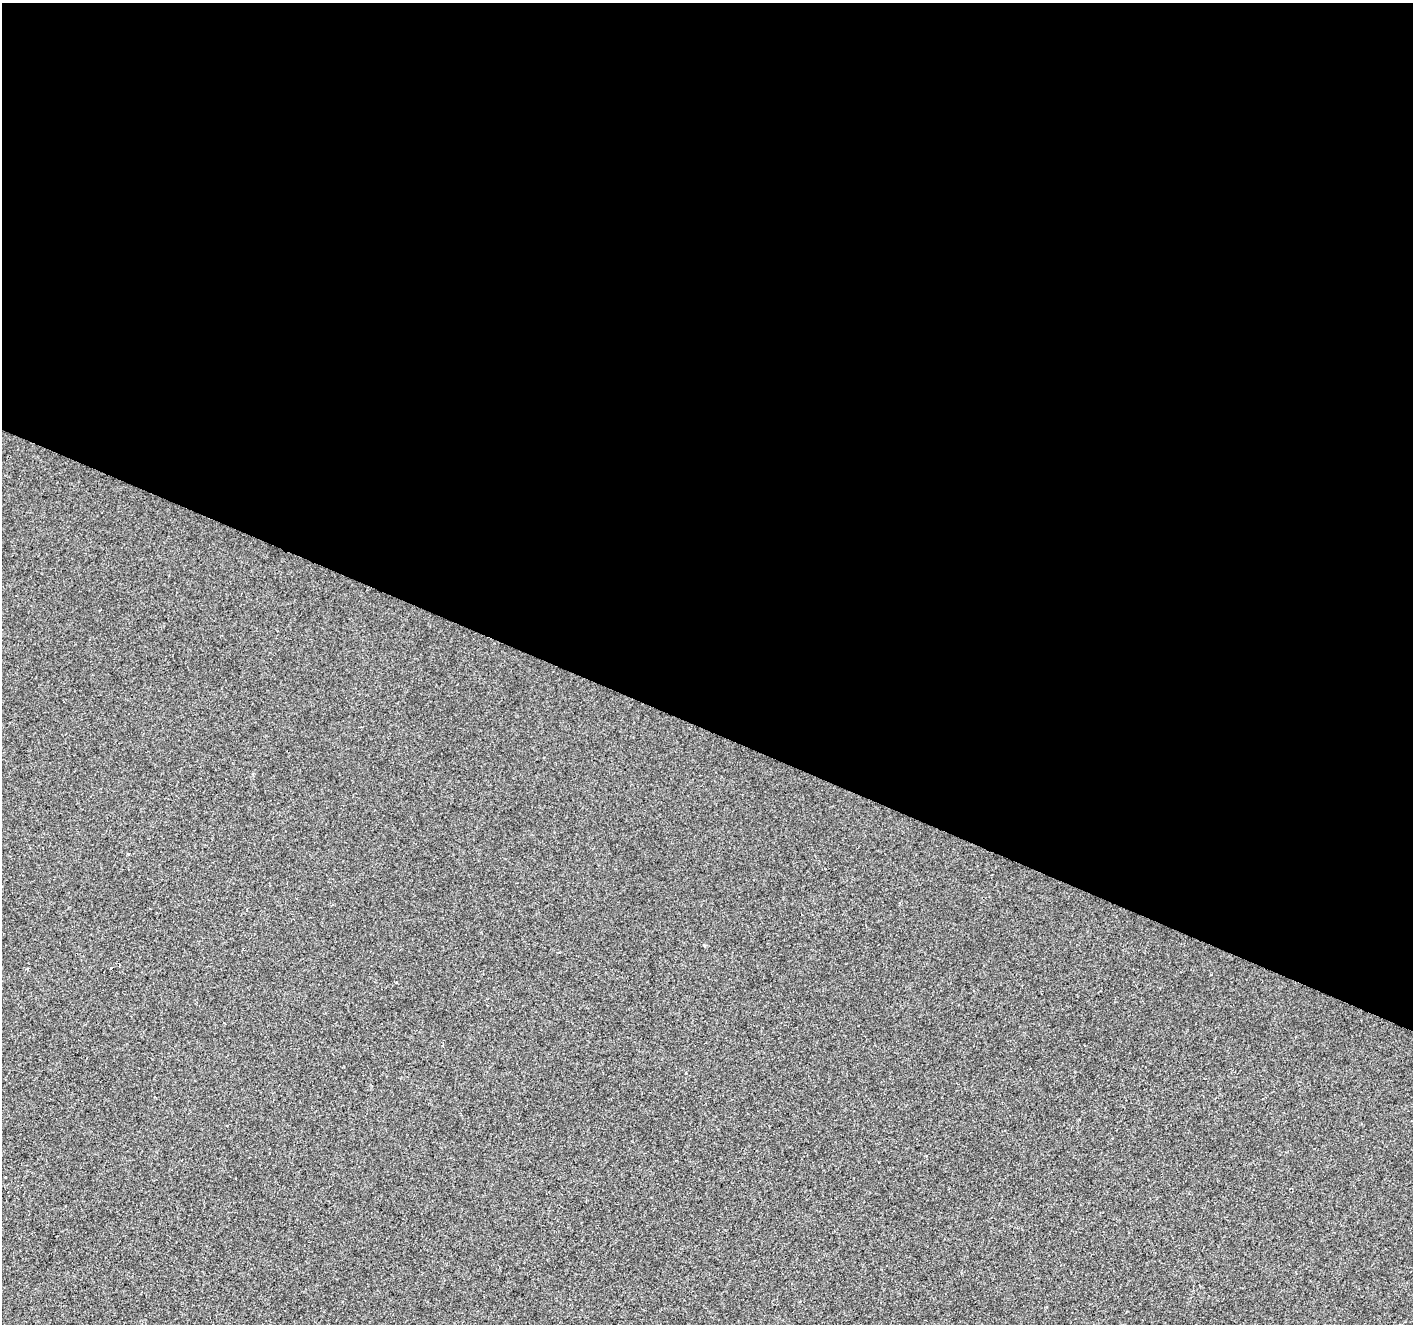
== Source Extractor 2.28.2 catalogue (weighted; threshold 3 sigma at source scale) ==
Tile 3 of 4 x 4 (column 3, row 1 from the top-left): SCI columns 2828-4238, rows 4240-5561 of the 5648 x 5767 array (HDU 1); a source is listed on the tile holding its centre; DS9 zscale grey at full resolution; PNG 1415 x 1326 px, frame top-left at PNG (2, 3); no overlay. Shown black and unused: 55% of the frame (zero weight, under 2 of 3 exposures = <1% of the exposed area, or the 3 px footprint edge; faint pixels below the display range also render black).
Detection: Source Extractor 2.28.2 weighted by HDU 2 'WHT'; one run over the whole footprint, this tile lists its part. Background 6.98e-04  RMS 0.0057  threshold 0.0258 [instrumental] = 3 sigma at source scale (4.5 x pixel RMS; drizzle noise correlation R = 1.50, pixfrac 1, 0.0396/0.0396 arcsec/px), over >= 5 px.
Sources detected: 4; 1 cosmic-ray / hot-pixel residue — not listed; the other 3 listed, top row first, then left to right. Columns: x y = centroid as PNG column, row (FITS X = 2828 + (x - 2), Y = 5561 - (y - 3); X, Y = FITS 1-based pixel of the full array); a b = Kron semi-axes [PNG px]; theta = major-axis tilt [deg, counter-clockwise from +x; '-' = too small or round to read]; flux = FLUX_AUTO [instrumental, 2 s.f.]
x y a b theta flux
128 853 3 3 - 3.1
704 945 4 3 - 0.67
396 982 4 3 - 0.56